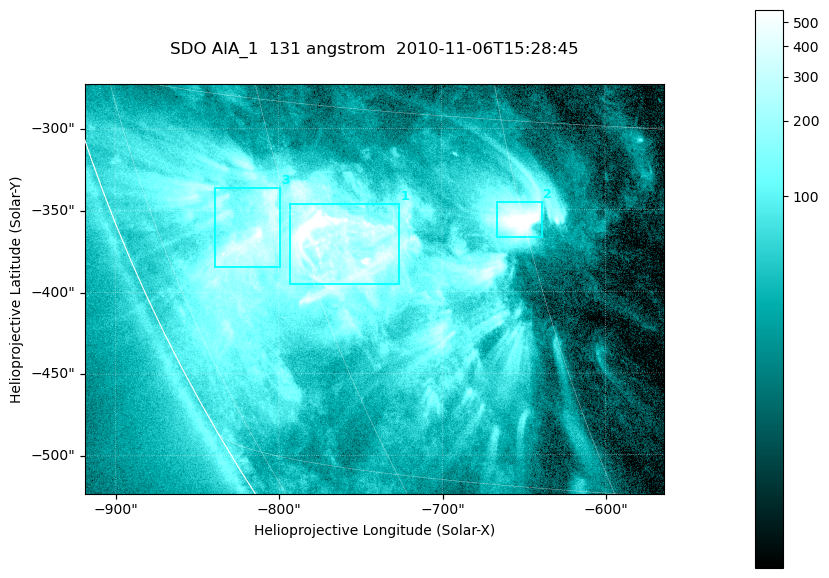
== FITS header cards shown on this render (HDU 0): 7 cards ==
TELESCOP= 'SDO     '           /
INSTRUME= 'AIA_1   '           /
WAVELNTH=                  131 /
WAVEUNIT= 'angstrom'           /
DATE-OBS= '2010-11-06T15:28:45.62' /
CTYPE1  = 'HPLN-TAN'           /
CTYPE2  = 'HPLT-TAN'           /

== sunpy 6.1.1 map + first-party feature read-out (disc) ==
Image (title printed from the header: SDO AIA_1  131 angstrom  2010-11-06T15:28:45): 590 x 417 px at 0.601 arcsec/px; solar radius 968 arcsec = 1612 px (partial field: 2.7% of the solar disc is inside the frame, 89% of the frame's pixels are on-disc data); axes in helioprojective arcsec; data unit not stated in the header (colour bar unlabelled)
Pointing: header CRPIX1/2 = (2045.07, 2040.72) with CRVAL1/2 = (0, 0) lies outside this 590 x 417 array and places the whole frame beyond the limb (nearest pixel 1.35 R_sun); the SolarSoft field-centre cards XCEN/YCEN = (-741.1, -398.2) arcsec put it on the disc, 766 arcsec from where CRPIX/CRVAL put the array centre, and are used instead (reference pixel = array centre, CRVAL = XCEN/YCEN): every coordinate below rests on XCEN/YCEN
Orientation: roll -0.139 deg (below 1 deg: not rotated)
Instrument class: DISC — disc imager (sunpy class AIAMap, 131 A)
Bright regions (active regions / flare kernels): reference = the on-disc median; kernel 5 px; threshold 5 sigma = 255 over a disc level ~51.1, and >= 1.15x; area >= 246 px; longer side >= 5 px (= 3 arcsec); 3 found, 3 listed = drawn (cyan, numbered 1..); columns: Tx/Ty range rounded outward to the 2 arcsec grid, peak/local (2 s.f.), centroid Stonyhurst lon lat
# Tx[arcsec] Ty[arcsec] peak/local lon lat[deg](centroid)
1 -794..-726 -396..-346 22 -57 -20
2 -666..-638 -368..-344 17 -45 -19
3 -840..-798 -386..-336 11 -64 -20
Off-limb structures (1.02-1.3 R_sun): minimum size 123 px: none found